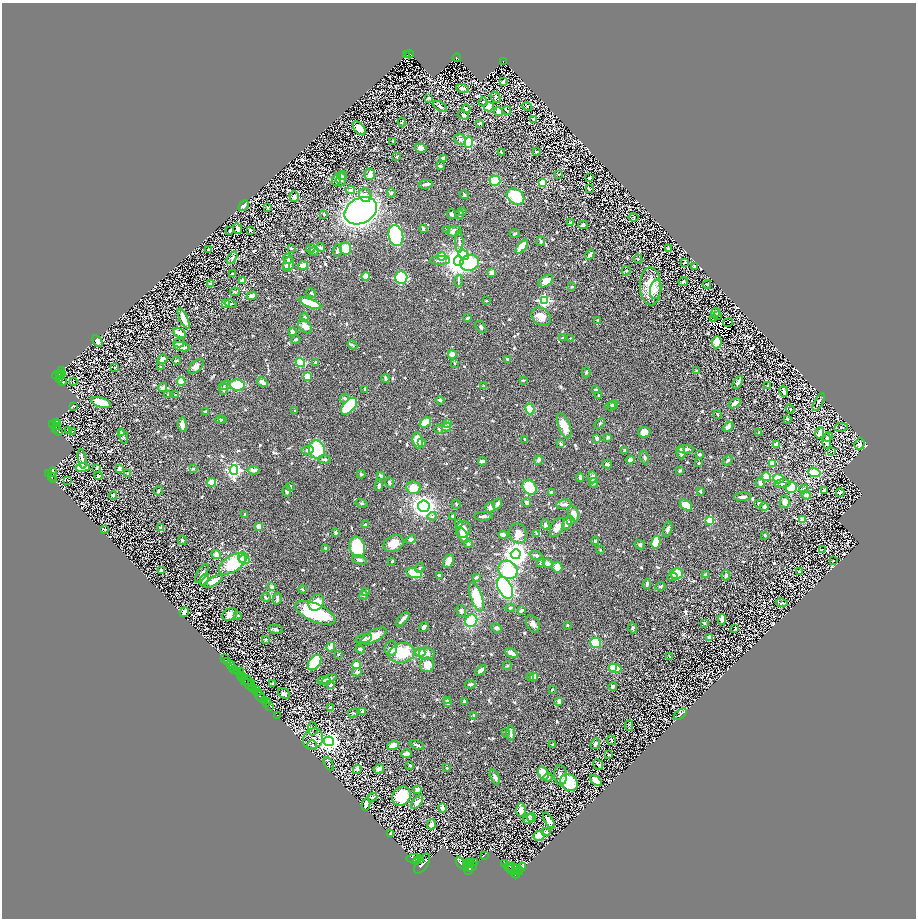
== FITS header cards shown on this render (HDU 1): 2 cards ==
NAXIS1  =                 1828
NAXIS2  =                 1832

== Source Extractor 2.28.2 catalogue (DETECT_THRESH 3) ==
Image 1828 x 1832 px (HDU 1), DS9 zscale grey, zoomed out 1/2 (1 PNG px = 2 x 2 image px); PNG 918 x 920 px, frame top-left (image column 1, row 1831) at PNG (2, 3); each listed source drawn as its Kron ellipse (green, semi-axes under 4 px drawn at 4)
Background 0.765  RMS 0.024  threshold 0.0712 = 3 sigma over >= 5 px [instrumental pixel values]
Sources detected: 1050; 107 cannot appear on this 1/2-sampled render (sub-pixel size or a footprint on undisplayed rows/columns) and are neither listed nor drawn; of the other 943, the 500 brightest by FLUX_AUTO listed and drawn (443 fainter detections omitted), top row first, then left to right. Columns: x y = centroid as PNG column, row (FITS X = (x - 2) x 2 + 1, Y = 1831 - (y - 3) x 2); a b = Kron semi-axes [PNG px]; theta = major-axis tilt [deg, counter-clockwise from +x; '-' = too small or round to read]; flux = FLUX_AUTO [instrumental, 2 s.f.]
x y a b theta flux
410 54 4 2 - 55
407 55 2 1 - 7.5
457 58 4 2 - 120
503 62 3 2 - 84
503 81 3 2 - 11
463 88 7 4 -22 21
495 97 6 4 -56 9.4
429 98 4 2 - 11
483 102 4 4 - 6.9
440 106 7 3 -32 12
527 106 5 3 - 5.1
489 107 5 4 - 89
466 109 4 2 - 11
507 110 5 2 - 7.3
498 112 4 4 - 33
463 115 6 3 -20 8.3
534 119 3 3 - 15
402 122 4 3 - 5.2
480 123 3 2 - 8.5
359 128 8 5 -50 65
460 139 6 5 - 12
393 141 2 2 - 6.8
469 142 5 4 - 230
421 148 6 4 -8 27
501 152 4 2 - 5.8
536 152 3 3 - 5.6
396 157 2 2 - 5.3
443 158 3 3 - 8.8
440 166 3 3 - 6.2
370 174 6 5 - 37
559 174 2 2 - 7.6
342 176 4 4 - 6.5
590 177 3 2 - 6.5
341 179 7 4 84 12
336 180 6 4 75 16
495 181 5 5 - 140
543 183 3 3 - 73
426 184 7 2 9 17
589 189 3 2 - 6.2
351 190 4 4 - 14
391 193 5 4 - 8.4
464 194 4 3 - 7.1
365 195 7 6 - 22
294 197 5 4 - 22
515 197 9 7 -35 250
244 206 6 4 47 17
268 208 3 3 - 5.8
361 211 17 12 28 1600
463 212 2 2 - 6.3
324 214 4 3 - 8
452 214 5 4 - 8
460 214 5 4 - 9.2
634 217 5 3 - 7.7
570 223 3 2 - 16
583 225 4 3 - 13
423 228 4 2 - 11
237 229 6 3 -65 13
230 230 4 2 - 12
251 230 4 3 - 6.8
447 230 4 3 - 5.5
454 231 7 5 19 15
515 233 5 3 - 6.2
396 235 10 7 -77 540
541 241 4 3 - 6.8
459 242 11 2 -90 8.4
320 247 4 3 - 8.2
522 247 8 3 52 88
291 248 3 2 - 7.6
346 248 6 5 - 71
668 248 3 2 - 5.2
208 249 3 2 - 7.6
311 249 4 3 - 19
314 251 4 3 - 7.6
337 251 6 3 82 8.4
464 255 6 4 -44 110
590 255 5 3 - 24
442 256 4 3 - 46
232 258 7 4 57 11
288 259 5 3 - 6
638 259 5 3 - 5.6
440 261 10 4 2 12
459 261 5 4 - 6800
685 262 2 2 - 26
470 263 9 8 - 300
288 264 8 5 71 22
303 265 5 3 - 39
286 266 4 3 - 7.7
695 267 3 3 - 14
626 271 5 4 - 8.3
492 272 4 3 - 34
233 274 3 2 - 5.5
366 276 4 4 - 59
401 277 6 6 - 340
243 281 3 3 - 40
458 281 6 3 -89 6
546 281 8 5 36 45
683 282 5 2 - 9.1
210 284 4 2 - 8.8
707 284 4 2 - 5.4
650 286 19 10 -88 140
572 287 3 2 - 7.3
656 289 10 5 79 23
235 292 5 3 - 6.5
311 293 5 3 - 5.1
252 296 5 3 - 24
544 300 4 4 - 630
486 301 2 2 - 5.6
310 303 12 4 -22 160
225 304 3 3 - 60
230 304 6 4 -14 7.8
715 313 5 4 - 47
718 316 2 2 - 11
304 317 4 3 - 8.9
541 317 11 8 -41 50
184 318 11 3 -65 57
468 318 3 2 - 9.8
713 318 3 2 - 5.6
598 321 4 3 - 6.7
728 323 5 2 - 8.6
305 326 8 5 -43 32
481 327 7 4 -53 12
292 332 4 3 - 22
180 333 7 3 -27 59
562 338 3 2 - 10
570 338 2 2 - 5
296 339 4 3 - 13
97 341 6 4 -53 24
717 342 6 5 - 93
179 343 5 3 - 14
353 345 5 3 - 5.6
181 347 8 4 -14 64
452 354 4 3 - 37
162 359 5 3 - 31
507 359 3 2 - 9.5
176 360 4 3 - 5.6
300 362 5 4 - 170
316 362 3 3 - 13
454 363 4 3 - 5.3
196 366 9 5 42 26
115 367 4 3 - 5
161 367 3 2 - 7.7
62 371 3 2 - 23
696 371 3 3 - 7.3
586 372 5 3 - 6.3
61 373 3 2 - 160
60 375 2 2 - 160
57 376 5 2 - 200
307 376 3 2 - 120
385 378 4 2 - 9.2
60 379 3 2 - 170
524 380 4 2 - 5.1
73 381 2 1 - 5.1
62 382 3 2 - 68
181 382 4 4 - 57
262 382 6 3 -32 28
738 382 7 3 58 18
225 385 6 3 18 7
237 385 7 5 -6 130
484 386 3 2 - 9.8
767 386 4 3 - 6.7
163 387 5 3 - 19
224 389 6 3 82 14
365 389 3 2 - 9.1
596 390 3 3 - 6.9
784 391 6 3 -78 17
168 394 2 2 - 5.3
175 395 2 2 - 5.5
598 395 2 2 - 5.9
345 398 5 4 - 7.5
440 400 4 3 - 12
819 402 10 3 60 9.5
101 403 10 5 -17 140
735 403 7 4 35 22
613 405 4 4 - 9
73 406 4 3 - 6.4
349 406 10 5 47 270
611 406 5 4 - 9
530 409 5 3 - 150
790 409 5 2 - 5.3
294 410 2 2 - 5.7
206 411 4 2 - 7.2
717 415 4 2 - 5.2
223 419 3 2 - 5.1
787 419 3 3 - 8.2
220 420 4 3 - 14
57 422 4 2 - 210
425 422 6 4 37 78
447 423 4 4 - 7.3
56 424 3 2 - 200
600 424 6 3 50 5.7
53 425 4 3 - 240
182 425 7 3 -86 55
57 426 3 1 - 47
564 426 13 6 -70 61
447 427 4 3 - 36
728 427 6 3 42 24
841 427 7 3 10 6
56 428 2 1 - 110
439 429 4 3 - 5.8
69 430 2 1 - 8
58 431 5 2 - 94
72 431 2 1 - 38
644 432 6 5 - 28
759 432 3 3 - 7
121 433 4 3 - 10
820 433 6 3 82 28
123 436 7 3 -71 6.9
608 437 3 3 - 9.4
828 437 5 4 - 24
597 438 3 3 - 14
525 439 2 2 - 6.5
418 440 8 5 -78 130
826 441 7 4 -87 49
421 443 3 3 - 26
560 443 4 2 - 6
777 444 4 3 - 25
860 444 6 5 - 18
686 449 8 3 3 13
308 450 6 3 12 21
317 450 9 8 - 190
625 450 3 2 - 9
681 452 7 3 -77 25
831 452 2 1 - 36
699 454 4 3 - 7.7
645 457 7 3 -79 9.3
82 459 10 2 -80 16
324 459 6 3 -6 8.8
538 460 5 3 - 16
630 460 4 4 - 9.9
728 460 6 4 45 6.5
482 461 4 3 - 16
698 463 2 2 - 10
607 464 5 3 - 13
773 464 4 3 - 64
82 467 7 3 7 160
96 468 3 2 - 5.7
193 468 3 3 - 6.6
119 469 4 3 - 16
234 470 4 4 - 1000
254 470 6 3 -5 15
680 471 3 3 - 7.8
52 472 5 3 - 420
814 472 6 4 -20 110
48 473 3 2 - 160
127 473 3 3 - 5.4
361 474 4 4 - 5.6
381 475 4 3 - 8.7
98 476 4 2 - 14
51 477 3 2 - 190
580 477 4 2 - 16
592 477 6 4 90 23
766 477 5 4 - 71
53 479 4 2 - 140
778 479 5 4 - 100
68 481 2 2 - 35
212 482 4 3 - 74
389 483 5 3 - 6.5
593 483 5 4 - 11
760 483 5 3 - 14
783 484 8 3 5 12
379 485 5 3 - 15
290 486 4 3 - 5.9
529 487 8 6 -52 190
791 487 6 5 - 120
413 488 7 6 - 65
804 489 4 4 - 5.6
824 490 4 3 - 15
158 491 4 3 - 7.5
287 491 5 4 - 15
700 491 3 3 - 11
551 492 4 3 - 10
840 492 4 3 - 24
113 495 4 2 - 12
806 495 5 4 - 11
742 497 8 3 4 14
527 502 4 3 - 13
785 502 6 5 - 28
362 503 6 3 -17 6
759 503 3 3 - 12
456 504 4 3 - 5.1
497 504 5 3 - 21
564 504 8 5 6 16
686 505 7 4 -35 62
424 506 6 5 - 1900
490 507 5 5 - 24
764 507 4 3 - 15
573 514 8 5 -69 34
245 515 4 3 - 9.4
432 516 4 3 - 6.7
452 516 3 2 - 5.9
483 516 9 3 3 11
710 520 3 3 - 160
803 520 4 3 - 48
570 521 4 3 - 6.6
459 523 4 3 - 5.5
567 523 7 4 61 23
545 524 5 4 - 9.7
365 525 3 3 - 14
259 526 3 3 - 54
557 527 10 6 63 34
161 528 4 3 - 35
105 529 3 2 - 9.4
463 529 8 7 - 30
668 529 8 3 72 14
336 532 3 2 - 12
518 534 10 8 -78 43
537 534 4 3 - 8.7
463 535 8 4 -64 53
503 535 4 3 - 50
765 535 3 2 - 5.5
411 539 5 4 - 9.2
182 540 4 4 - 5.5
595 541 4 3 - 5.3
656 542 6 4 76 120
394 544 11 8 24 54
468 544 4 3 - 13
640 545 5 4 - 7.4
357 547 10 7 -73 250
325 548 4 3 - 11
600 550 2 2 - 12
823 550 2 1 - 26
516 554 5 5 - 4700
216 555 5 4 - 25
536 556 7 3 -21 8.7
242 557 5 4 - 110
244 560 5 3 - 72
359 560 8 4 -19 14
833 560 2 2 - 5.2
392 561 3 2 - 5.4
449 561 7 4 69 31
540 563 3 3 - 6.1
547 563 5 3 - 16
232 564 15 8 33 300
557 567 5 5 - 59
420 568 5 3 - 5.9
161 570 3 2 - 25
508 570 10 8 -38 250
799 571 2 2 - 44
202 573 10 4 58 20
414 573 8 4 -18 150
677 573 6 5 - 79
439 575 3 2 - 9
706 575 4 4 - 9.7
726 575 5 3 - 12
476 577 3 3 - 8.1
672 577 5 3 - 6.8
204 580 6 3 64 53
213 581 10 4 31 52
647 584 5 3 - 14
660 586 5 4 - 7.3
272 587 4 3 - 10
505 588 11 6 -63 500
303 589 4 3 - 5
366 592 4 3 - 12
364 595 4 4 - 5.4
476 597 15 6 -72 150
266 598 4 3 - 6.6
277 599 6 3 77 12
316 603 9 7 51 74
782 603 6 3 -10 8.6
510 608 4 3 - 5.5
521 610 4 2 - 14
461 611 6 5 - 8.9
184 612 5 3 - 26
315 613 21 9 -23 270
230 614 8 6 32 40
238 616 3 2 - 7.2
403 619 9 2 47 25
722 619 5 3 - 37
471 621 6 5 - 140
704 623 3 3 - 8.4
533 624 9 6 -64 19
568 625 2 2 - 13
424 627 5 3 - 15
497 628 5 3 - 14
633 628 5 4 - 7.2
275 629 7 4 -11 13
735 629 4 2 - 6.3
374 636 14 6 28 70
710 637 4 3 - 21
364 638 8 3 14 12
266 639 3 3 - 6.1
595 643 5 5 - 150
331 647 5 3 - 57
391 648 7 6 - 18
360 649 4 3 - 14
420 652 5 4 - 37
402 653 13 9 13 190
511 653 6 3 -31 41
338 654 3 3 - 5.8
427 654 8 6 -3 18
670 657 4 3 - 5
224 658 2 2 - 79
227 662 2 2 - 99
315 662 9 5 54 240
230 665 2 2 - 180
357 665 4 3 - 78
427 665 7 7 - 49
507 666 5 3 - 5.1
613 667 4 3 - 110
233 668 2 1 - 360
615 668 6 3 -12 86
234 669 4 2 - 640
481 670 6 3 45 19
237 672 2 2 - 360
241 672 2 1 - 64
357 672 5 3 - 8.5
242 676 4 3 - 1100
531 677 3 3 - 7.3
534 677 2 2 - 68
243 678 2 2 - 320
329 679 8 4 25 20
244 680 2 1 - 120
247 680 5 1 - 11
324 681 6 4 7 11
252 683 3 1 - 140
273 683 3 2 - 8
249 684 6 2 -43 14
470 684 5 3 - 7.9
331 685 3 3 - 14
613 686 4 3 - 7.6
252 688 2 2 - 350
256 689 4 3 - 330
552 689 2 2 - 5.9
258 692 3 1 - 130
284 693 7 5 -36 20
260 697 6 2 -47 1100
265 700 3 1 - 68
448 701 4 3 - 9.8
559 701 4 3 - 29
266 702 4 2 - 340
464 702 4 3 - 7.2
448 703 4 4 - 14
270 707 3 2 - 44
330 707 3 3 - 6.5
362 711 4 3 - 6.8
353 713 5 4 - 6.8
680 714 7 3 41 11
277 715 2 1 - 30
474 715 2 2 - 12
629 725 5 2 - 8.4
313 729 7 4 -82 7.1
506 732 3 3 - 6.1
511 733 7 3 -89 15
313 739 11 9 53 35
611 740 5 2 - 9.8
329 741 5 5 - 3200
552 744 2 2 - 6
595 744 5 3 - 13
312 745 5 5 - 11
417 745 7 2 -23 10
393 746 6 4 18 59
406 754 5 3 - 39
609 755 3 2 - 9.6
329 764 7 3 -63 6.8
410 765 4 3 - 5.7
598 765 6 3 -51 7.2
447 768 2 2 - 14
379 769 5 3 - 20
357 770 4 4 - 10
543 773 7 5 -58 81
561 775 10 6 -86 24
495 777 8 3 -67 16
548 777 5 4 - 9.7
596 781 6 3 -38 82
569 782 9 8 - 200
417 790 3 3 - 16
401 796 10 8 53 180
372 797 5 3 - 7.2
417 802 8 4 51 22
366 804 6 3 79 18
442 808 5 4 - 20
521 810 6 5 - 26
532 818 4 3 - 5.1
528 819 5 5 - 32
549 820 9 4 -59 27
431 824 5 3 - 18
546 832 4 2 - 11
391 833 2 2 - 24
539 836 6 4 5 34
484 855 2 1 - 5.7
414 859 7 3 2 1700
419 860 2 2 - 530
417 862 4 3 - 1200
469 862 5 2 - 540
474 862 3 2 - 350
504 863 2 2 - 83
422 864 11 5 55 3700
462 864 8 4 -44 2100
466 864 2 2 - 420
470 864 2 2 - 440
472 867 6 2 40 960
508 867 4 2 - 800
522 867 3 3 - 720
469 868 6 4 80 1500
514 868 7 4 -36 1200
518 868 3 2 - 690
511 869 5 3 - 1000
519 871 4 3 - 870
516 874 4 3 - 1100
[443 fainter detections neither listed nor drawn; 107 sub-pixel or undisplayed-footprint detections neither listed nor drawn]